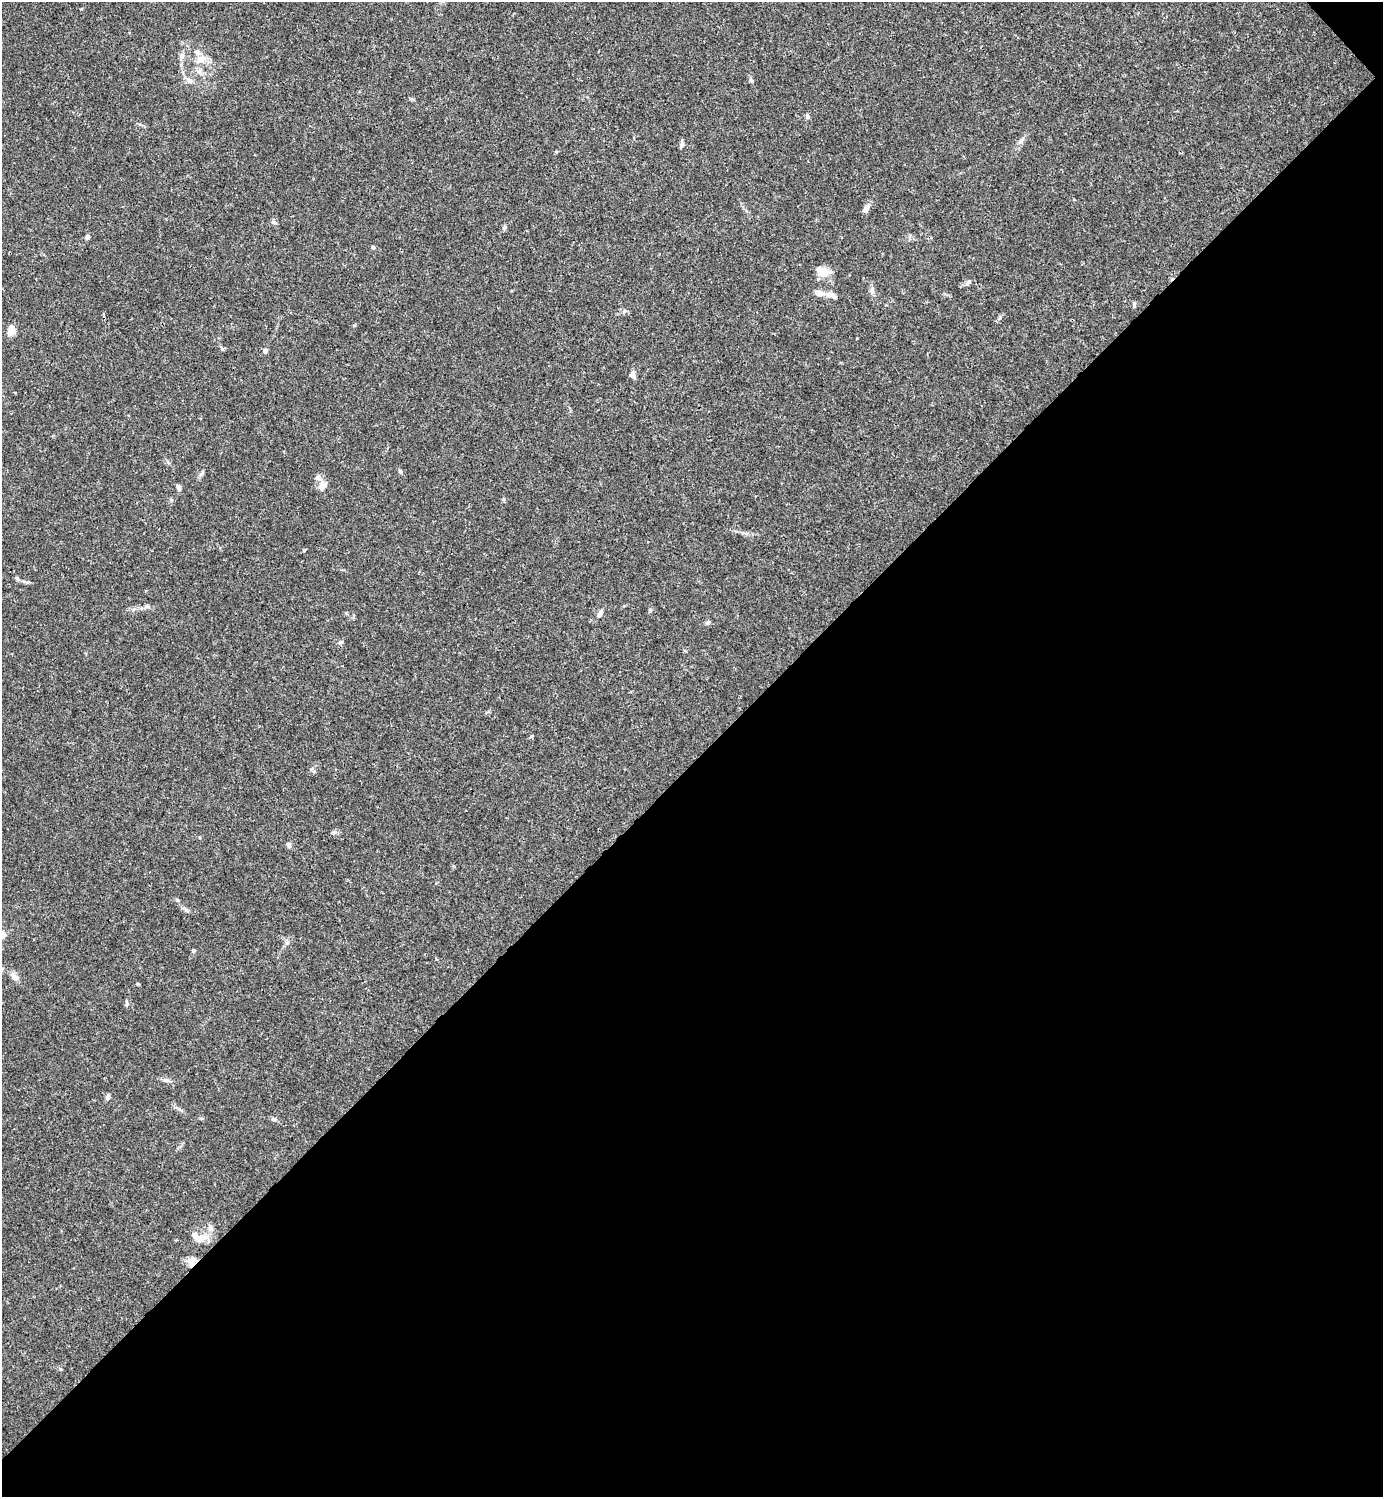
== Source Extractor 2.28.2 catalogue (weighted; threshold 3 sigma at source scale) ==
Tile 12 of 4 x 4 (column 4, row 3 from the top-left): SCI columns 4444-5824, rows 1495-2989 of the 5981 x 5982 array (HDU 1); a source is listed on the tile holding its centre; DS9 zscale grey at full resolution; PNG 1385 x 1499 px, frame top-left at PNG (2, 2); no overlay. Shown black and unused: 49% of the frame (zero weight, under 3 of 4 exposures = <1% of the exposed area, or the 3 px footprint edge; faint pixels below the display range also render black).
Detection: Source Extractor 2.28.2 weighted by HDU 2 'WHT'; one run over the whole footprint, this tile lists its part. Background 0.0151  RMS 0.0022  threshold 0.00971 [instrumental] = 3 sigma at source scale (4.5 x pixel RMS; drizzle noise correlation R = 1.50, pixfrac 1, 0.05/0.05 arcsec/px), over >= 5 px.
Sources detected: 44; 2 inside a brighter listed object's ellipse — not listed separately; the other 42 listed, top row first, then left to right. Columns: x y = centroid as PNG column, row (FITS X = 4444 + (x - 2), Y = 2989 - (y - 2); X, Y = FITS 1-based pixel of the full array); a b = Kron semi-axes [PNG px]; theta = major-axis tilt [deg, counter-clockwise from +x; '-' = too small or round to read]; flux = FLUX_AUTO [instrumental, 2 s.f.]
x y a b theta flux
182 56 10 5 85 0.75
200 59 14 8 13 1.7
190 81 9 7 -35 0.88
752 81 7 4 -47 0.37
807 116 6 5 - 0.53
1020 141 9 3 45 0.49
682 145 7 5 44 0.45
866 208 13 6 57 0.91
274 222 8 3 -19 0.32
504 228 6 5 - 0.45
87 237 6 5 - 0.59
373 247 4 4 - 0.28
821 273 25 8 21 1.8
968 282 8 5 47 0.67
872 290 10 6 -90 0.71
819 293 11 7 -7 1.3
830 295 14 6 -15 1.2
1134 306 6 5 - 0.36
11 330 12 7 84 1.8
265 351 6 6 - 0.49
633 374 10 6 80 0.74
400 471 6 4 -58 0.42
318 478 9 7 -13 0.85
323 486 12 7 46 1.3
178 487 9 4 -63 0.53
171 500 6 3 -72 0.26
599 615 9 6 56 0.74
707 622 6 5 - 0.48
341 642 6 5 - 0.39
334 832 7 4 1 0.39
289 845 7 6 - 0.53
177 900 6 4 -45 0.3
187 910 7 5 -46 0.45
193 951 5 4 - 0.32
14 977 11 7 -45 1
126 1003 8 3 -90 0.35
166 1080 10 4 -4 0.53
107 1097 9 4 85 0.4
274 1119 8 5 -11 0.47
210 1228 10 7 82 0.88
199 1239 12 10 13 2
192 1262 14 7 72 1.5
Overlapping masked pixels (flux is a lower limit): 1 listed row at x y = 192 1262
Unlisted compact peaks at least as high as the median listed source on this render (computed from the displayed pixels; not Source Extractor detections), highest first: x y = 222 349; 304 550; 60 1369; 201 474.